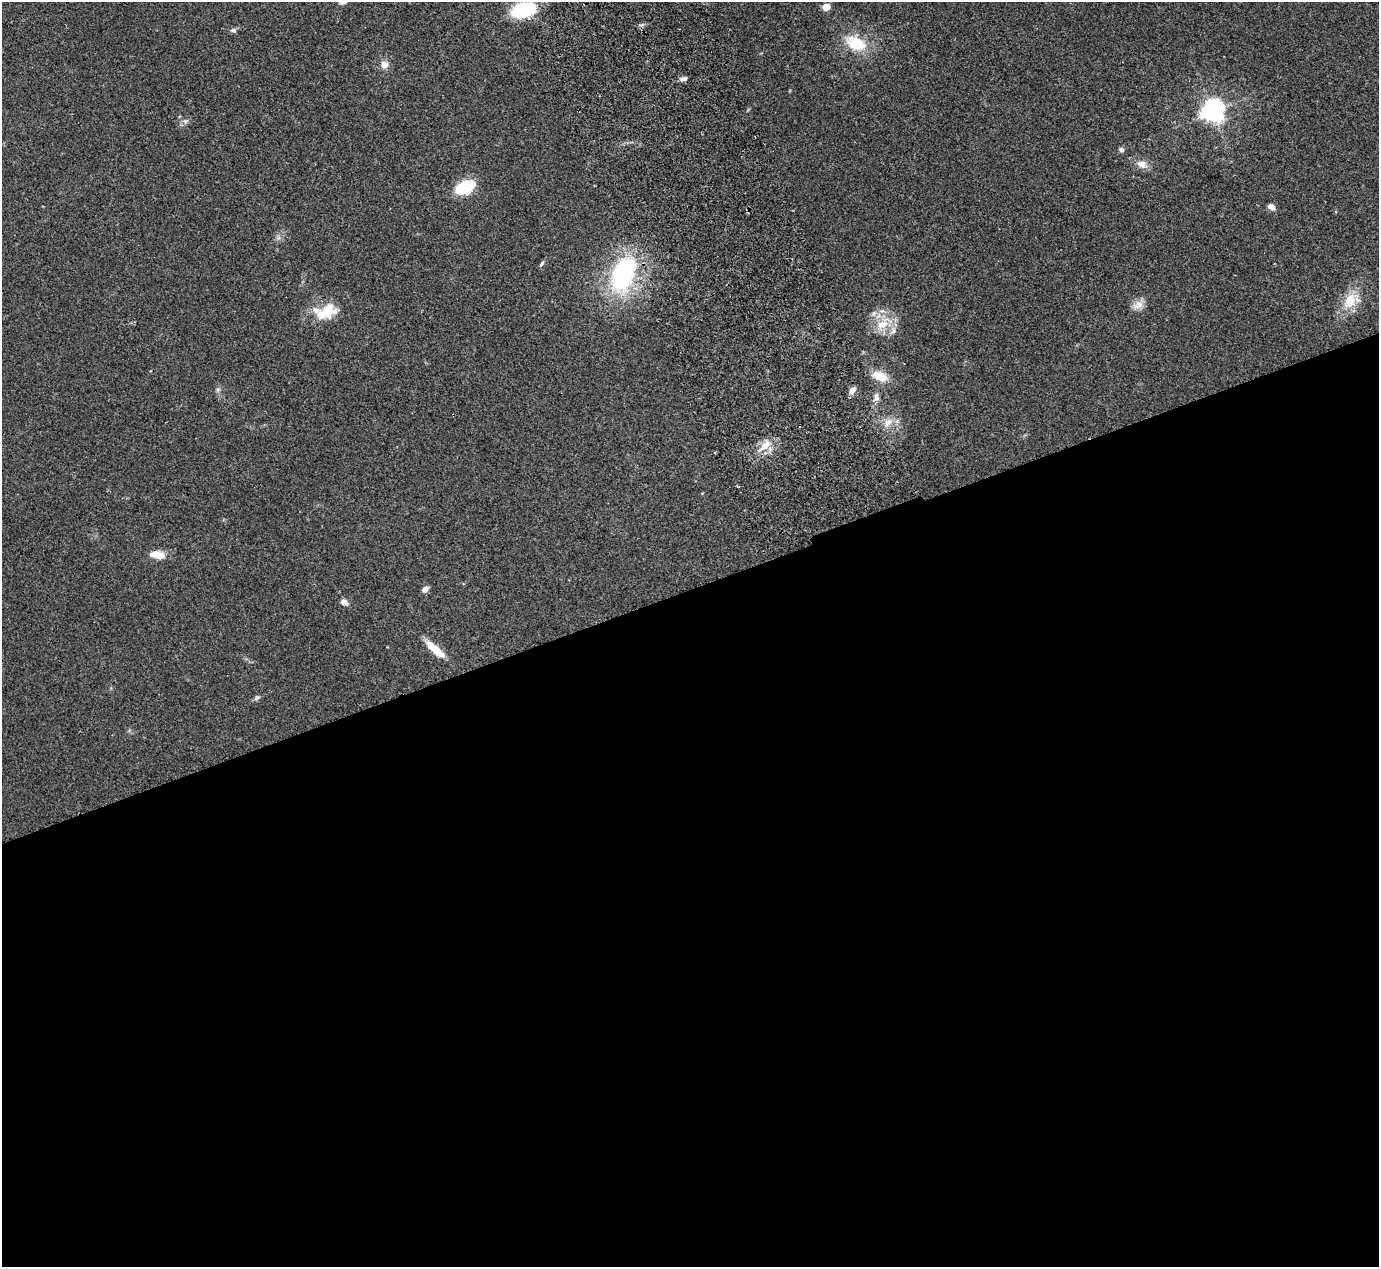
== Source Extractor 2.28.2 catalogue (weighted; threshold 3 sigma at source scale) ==
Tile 15 of 4 x 4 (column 3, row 4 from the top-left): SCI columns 2812-4188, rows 183-1447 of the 5623 x 5551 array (HDU 1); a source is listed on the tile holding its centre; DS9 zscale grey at full resolution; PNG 1381 x 1269 px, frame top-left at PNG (2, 2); no overlay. Shown black and unused: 54% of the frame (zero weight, under 2 of 3 exposures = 3% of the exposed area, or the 3 px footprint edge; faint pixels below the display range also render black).
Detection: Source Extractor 2.28.2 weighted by HDU 2 'WHT'; one run over the whole footprint, this tile lists its part. Background 0.215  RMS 0.011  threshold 0.0512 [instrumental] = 3 sigma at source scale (4.5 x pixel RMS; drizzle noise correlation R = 1.50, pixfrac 1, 0.05/0.05 arcsec/px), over >= 5 px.
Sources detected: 32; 2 inside a brighter listed object's ellipse — not listed separately; the other 30 listed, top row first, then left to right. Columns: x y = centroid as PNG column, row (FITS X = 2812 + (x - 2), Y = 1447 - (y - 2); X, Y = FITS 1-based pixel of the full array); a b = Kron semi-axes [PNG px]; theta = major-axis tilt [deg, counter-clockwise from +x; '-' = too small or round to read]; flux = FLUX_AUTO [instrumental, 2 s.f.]
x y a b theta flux
826 7 8 6 29 8.6
523 10 21 12 16 84
233 30 8 6 -7 2.8
856 43 29 17 -23 37
384 64 9 9 - 7.6
684 79 8 5 16 4
1212 111 7 7 - 830
185 121 9 7 34 3.9
1121 150 7 6 - 3.2
1142 164 15 10 -25 9.4
464 187 16 8 26 72
1271 207 9 6 -29 5.5
542 264 9 4 50 2.2
623 274 43 25 69 140
1350 300 22 13 70 25
1138 305 16 10 29 9.3
328 309 24 17 87 24
874 313 7 6 - 3.6
882 324 22 12 41 22
893 331 10 7 45 5.6
880 376 19 10 -24 20
852 390 9 6 49 6.5
876 397 12 7 -89 5.3
888 422 14 7 32 8.5
766 445 18 9 46 13
157 555 17 8 -9 16
425 589 8 6 38 5.3
344 602 10 7 -29 4.8
435 649 28 8 -42 21
257 698 9 5 23 2.5